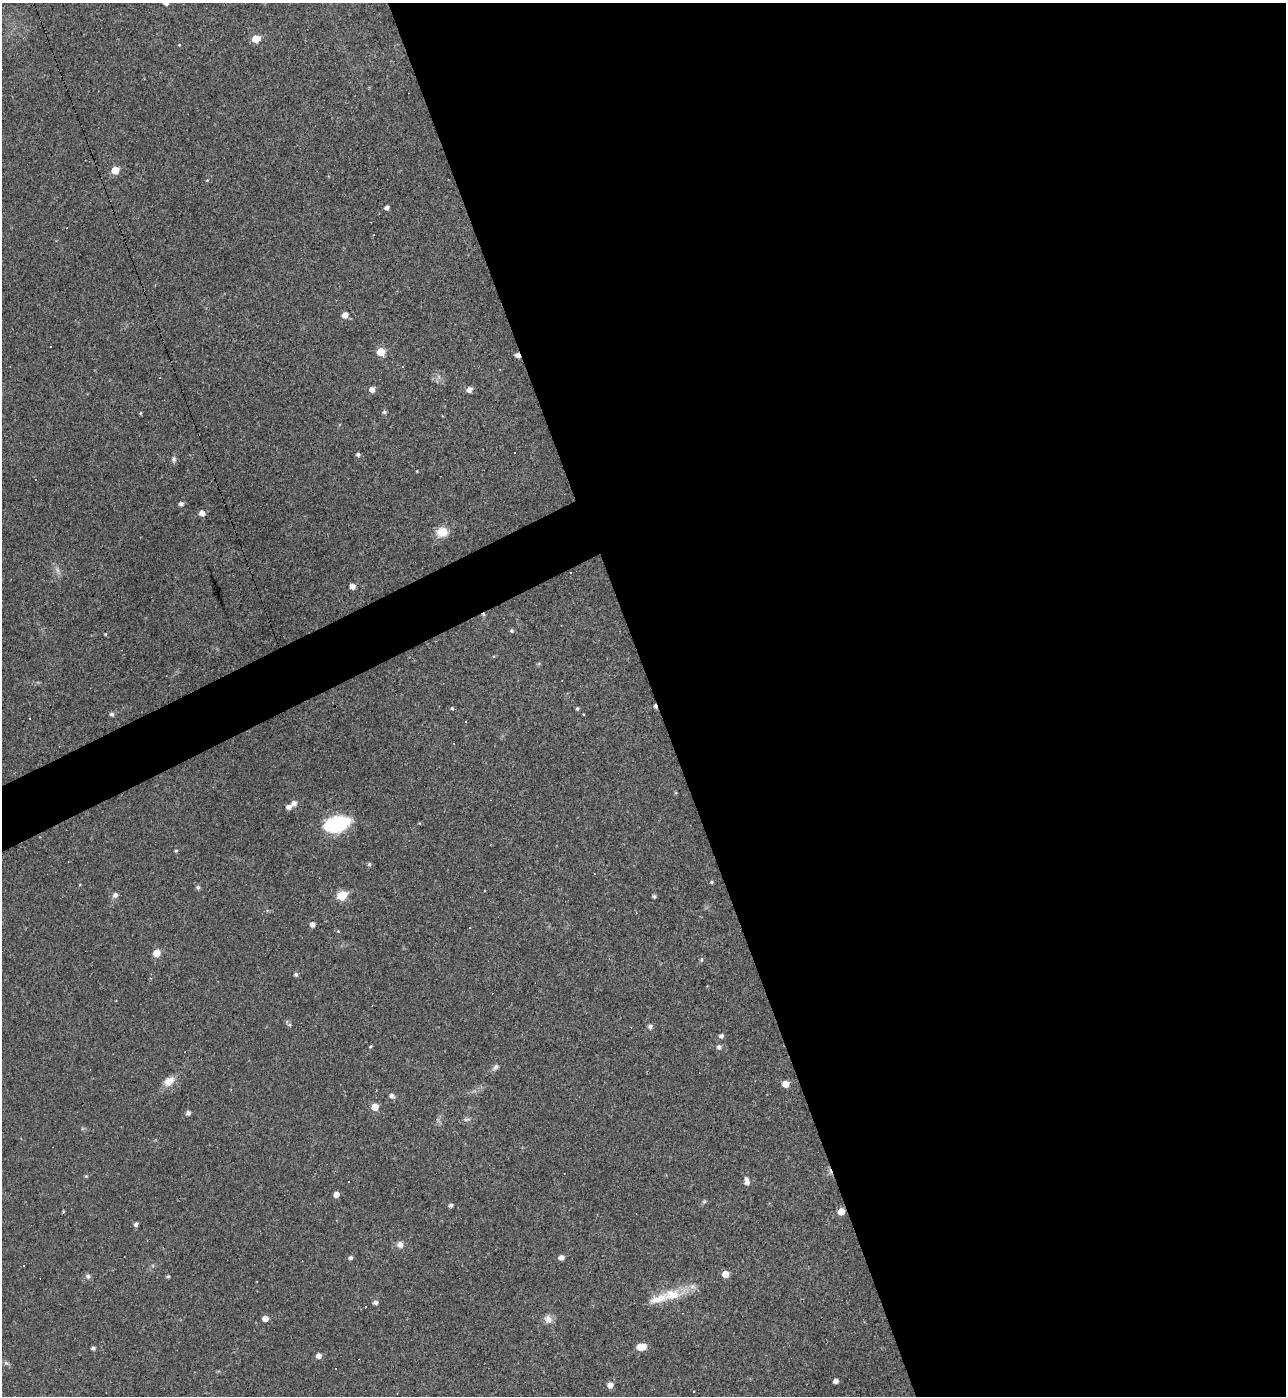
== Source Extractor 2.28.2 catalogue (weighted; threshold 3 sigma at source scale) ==
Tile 8 of 4 x 4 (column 4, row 2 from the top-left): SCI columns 4003-5286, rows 2791-4184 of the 5565 x 5579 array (HDU 1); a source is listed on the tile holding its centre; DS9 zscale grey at full resolution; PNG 1288 x 1398 px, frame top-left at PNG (2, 3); no overlay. Shown black and unused: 51% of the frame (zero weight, under 3 of 4 exposures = <1% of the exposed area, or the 3 px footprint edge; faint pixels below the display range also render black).
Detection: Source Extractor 2.28.2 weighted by HDU 2 'WHT'; one run over the whole footprint, this tile lists its part. Background 0.018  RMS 0.0039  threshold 0.0176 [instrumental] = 3 sigma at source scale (4.5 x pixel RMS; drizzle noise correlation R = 1.50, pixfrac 1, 0.05/0.05 arcsec/px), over >= 5 px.
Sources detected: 103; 1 too faint to see at this stretch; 19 cosmic-ray / hot-pixel residue — not listed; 3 inside a brighter listed object's ellipse — not listed separately; the other 80 listed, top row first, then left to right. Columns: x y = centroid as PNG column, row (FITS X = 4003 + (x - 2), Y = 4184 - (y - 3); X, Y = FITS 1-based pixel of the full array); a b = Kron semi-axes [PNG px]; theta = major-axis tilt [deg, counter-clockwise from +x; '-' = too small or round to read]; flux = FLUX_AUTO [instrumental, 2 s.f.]
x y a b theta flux
166 3 5 5 - 1.7
256 39 6 5 - 7.5
115 170 5 5 - 7.3
207 180 4 3 - 0.34
387 208 4 4 - 1.5
345 315 6 5 - 2.6
50 346 3 3 - 0.83
381 352 5 5 - 8.9
517 355 6 5 - 1.9
372 389 5 5 - 2.2
469 390 6 5 - 1.9
384 412 5 4 - 0.82
141 413 5 3 - 0.37
358 454 5 5 - 0.81
174 459 9 7 82 1
181 504 5 4 - 1.2
202 513 5 5 - 2.5
442 532 14 12 15 4.9
571 573 3 3 - 2.7
352 586 5 4 - 2.3
511 631 5 5 - 0.68
105 634 4 3 - 0.37
452 708 4 4 - 0.5
577 708 4 4 - 0.63
112 714 5 5 - 0.92
466 721 3 2 - 0.63
294 803 6 5 - 1.8
289 807 6 5 - 1.8
336 824 22 11 16 37
176 851 5 4 - 0.49
369 864 5 5 - 0.75
711 882 5 4 - 0.53
198 887 5 5 - 0.88
115 895 7 7 - 1.4
342 895 6 5 - 16
654 896 4 4 - 0.67
312 925 5 4 - 1.9
470 928 3 3 - 1.3
338 931 4 4 - 0.28
156 953 6 5 - 6
701 959 6 5 - 0.61
296 974 5 4 - 0.84
289 1025 6 3 18 0.45
650 1027 5 5 - 1.3
721 1036 5 4 - 1.2
370 1046 4 3 - 0.45
719 1047 6 5 - 1.2
495 1067 10 6 46 1.1
169 1081 17 11 35 3.9
785 1084 5 5 - 4.2
391 1095 6 5 - 1.3
375 1107 5 5 - 5.5
188 1113 5 4 - 1.2
467 1119 11 4 9 0.9
86 1176 4 4 - 0.47
348 1181 3 3 - 2.2
747 1181 9 5 -83 2.2
336 1194 5 5 - 2.3
704 1201 6 4 3 0.57
451 1205 4 4 - 0.96
63 1211 4 3 - 0.37
841 1212 5 5 - 4.8
136 1224 5 4 - 1.1
400 1245 8 7 - 1.9
561 1257 5 5 - 2
351 1258 5 5 - 0.93
725 1274 5 5 - 4.4
88 1276 6 6 - 0.95
168 1276 4 4 - 0.51
672 1295 26 15 4 9.6
375 1302 5 4 - 1.3
265 1318 6 5 - 2.4
548 1319 12 10 -62 2.3
640 1347 6 5 - 4.9
93 1348 4 4 - 0.97
319 1356 5 5 - 2
6 1363 8 5 -44 0.84
836 1381 4 4 - 1.5
610 1385 6 5 - 2.4
694 1391 2 2 - 0.34
Overlapping masked pixels (flux is a lower limit): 3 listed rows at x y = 517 355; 571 573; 841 1212
Isophote crosses this tile's border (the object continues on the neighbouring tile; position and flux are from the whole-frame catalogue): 1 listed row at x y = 166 3